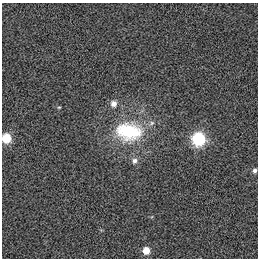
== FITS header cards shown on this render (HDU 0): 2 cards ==
NAXIS1  =                  256
NAXIS2  =                  256

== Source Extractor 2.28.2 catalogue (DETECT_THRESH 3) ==
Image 256 x 256 px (HDU 0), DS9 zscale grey, 1 PNG px = 1 image px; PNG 260 x 260 px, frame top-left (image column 1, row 256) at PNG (2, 3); no overlay
Background 0.00518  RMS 0.19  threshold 0.582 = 3 sigma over >= 5 px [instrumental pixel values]
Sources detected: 9; all 9 listed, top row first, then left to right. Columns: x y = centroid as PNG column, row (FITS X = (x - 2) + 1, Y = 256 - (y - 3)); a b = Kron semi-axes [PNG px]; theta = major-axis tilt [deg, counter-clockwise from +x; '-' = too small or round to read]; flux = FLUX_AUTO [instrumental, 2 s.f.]
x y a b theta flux
114 103 8 8 - 73
59 107 5 3 - 13
152 123 8 5 37 38
129 131 31 21 -6 930
6 138 6 6 - 550
198 139 7 7 - 1700
135 161 8 7 - 57
254 171 5 5 - 37
146 250 6 6 - 210
At the frame edge (FLAGS 8, measured only in part): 1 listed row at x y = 6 138